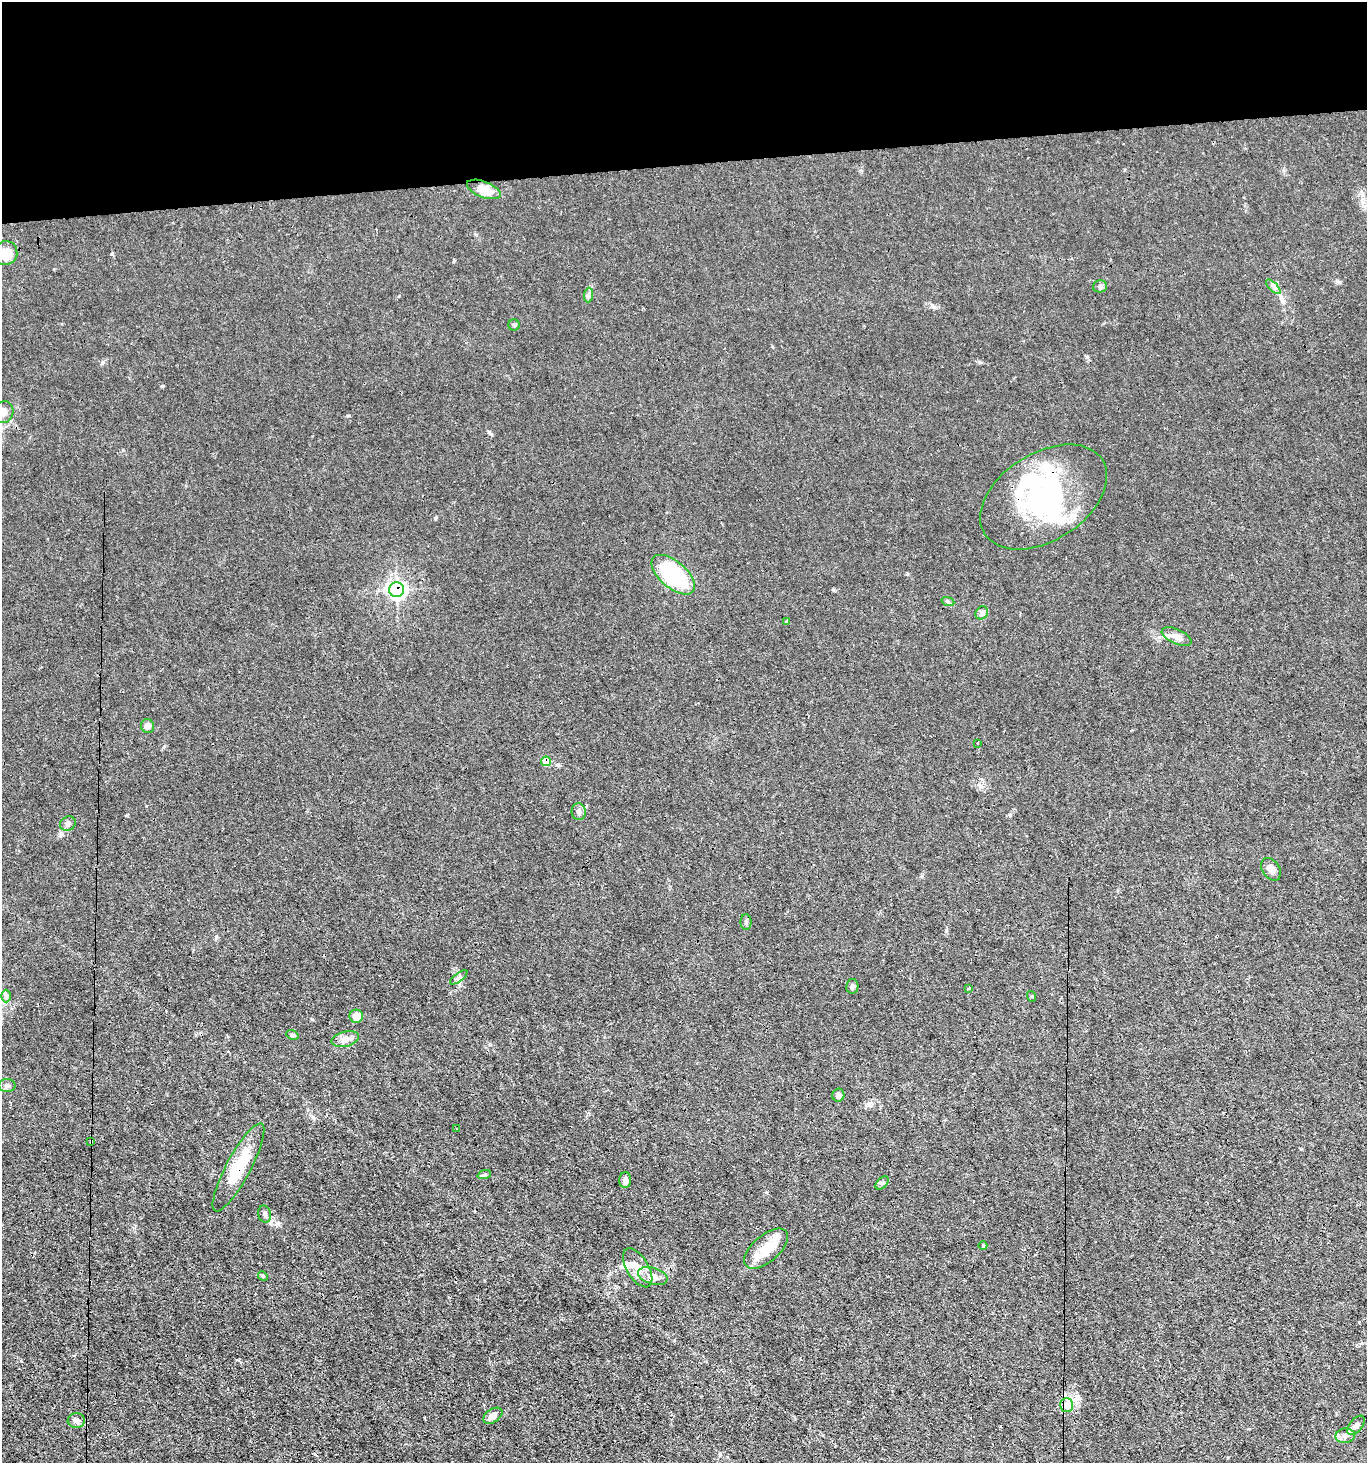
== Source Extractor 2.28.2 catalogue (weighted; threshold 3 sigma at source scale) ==
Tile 2 of 3 x 3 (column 2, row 1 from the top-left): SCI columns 1504-2868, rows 2924-4384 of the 4355 x 4384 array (HDU 1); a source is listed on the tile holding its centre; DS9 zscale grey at full resolution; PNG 1369 x 1465 px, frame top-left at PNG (2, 2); each listed source drawn as its Kron ellipse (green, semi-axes under 4 px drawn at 4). Shown black and unused: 11% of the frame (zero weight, under 3 of 4 exposures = <1% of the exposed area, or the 3 px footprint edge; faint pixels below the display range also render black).
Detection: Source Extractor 2.28.2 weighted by HDU 2 'WHT'; one run over the whole footprint, this tile lists its part. Background 0.0192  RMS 0.0031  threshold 0.0141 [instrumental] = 3 sigma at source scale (4.5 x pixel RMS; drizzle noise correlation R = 1.50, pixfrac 1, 0.05/0.05 arcsec/px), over >= 5 px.
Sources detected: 62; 4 inside a brighter object's white glare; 3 cosmic-ray / hot-pixel residue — neither listed nor drawn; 7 inside a brighter listed object's ellipse — not listed separately; the other 48 listed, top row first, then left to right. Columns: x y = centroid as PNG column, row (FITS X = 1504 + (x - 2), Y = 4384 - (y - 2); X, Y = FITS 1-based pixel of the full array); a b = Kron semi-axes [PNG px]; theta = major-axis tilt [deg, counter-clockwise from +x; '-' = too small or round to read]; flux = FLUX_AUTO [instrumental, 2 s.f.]
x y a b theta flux
484 189 18 8 -21 5.5
6 253 12 11 - 5.5
1100 286 7 6 - 0.89
1273 287 9 3 -45 0.72
589 295 7 4 89 0.7
514 325 5 5 - 0.48
4 412 11 9 71 2.2
1044 497 70 44 32 36
673 575 26 13 -41 25
396 590 7 7 - 92
948 602 6 4 -20 0.47
982 613 7 6 - 0.9
787 622 4 4 - 0.54
1177 637 16 7 -24 2.1
148 726 7 6 - 1.9
977 743 3 3 - 1.4
546 761 5 4 - 5.8
579 812 8 7 - 1.1
68 824 8 6 32 0.94
1271 869 12 8 -53 2
746 922 8 5 -89 0.64
459 977 10 3 37 0.66
852 986 7 6 - 0.95
969 988 4 2 - 0.29
6 996 6 4 90 0.66
1031 996 5 3 - 0.29
356 1016 7 6 - 4.3
292 1035 6 4 -20 0.5
345 1039 14 7 14 1.9
7 1085 8 6 0 0.84
838 1095 6 6 - 1.1
457 1129 3 3 - 0.63
91 1142 4 3 - 0.69
238 1167 49 12 62 12
484 1175 7 4 19 0.52
625 1180 8 6 89 1.2
882 1183 8 5 44 0.66
265 1214 8 6 -76 0.96
983 1246 4 3 - 0.26
766 1249 26 13 41 6.4
638 1268 22 11 -59 4.6
263 1276 5 4 - 0.37
653 1276 15 8 -17 2.4
1067 1405 7 6 - 1.2
493 1416 10 6 34 1.9
76 1421 8 7 - 1.2
1356 1425 11 6 50 1.4
1345 1436 10 7 10 1.4
Overlapping masked pixels (flux is a lower limit): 5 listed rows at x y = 1044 497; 396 590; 546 761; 91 1142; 238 1167
Isophote crosses this tile's border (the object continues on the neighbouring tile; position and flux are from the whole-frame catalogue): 2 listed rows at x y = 6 253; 4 412
Unlisted compact peaks at least as high as the median listed source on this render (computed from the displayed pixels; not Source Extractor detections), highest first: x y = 162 386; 435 518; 112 254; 489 432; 454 261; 932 306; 103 362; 127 815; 348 416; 980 362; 833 590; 313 1117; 720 1454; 1010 815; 1337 281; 312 1019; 164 746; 946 931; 216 937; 399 296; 772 346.